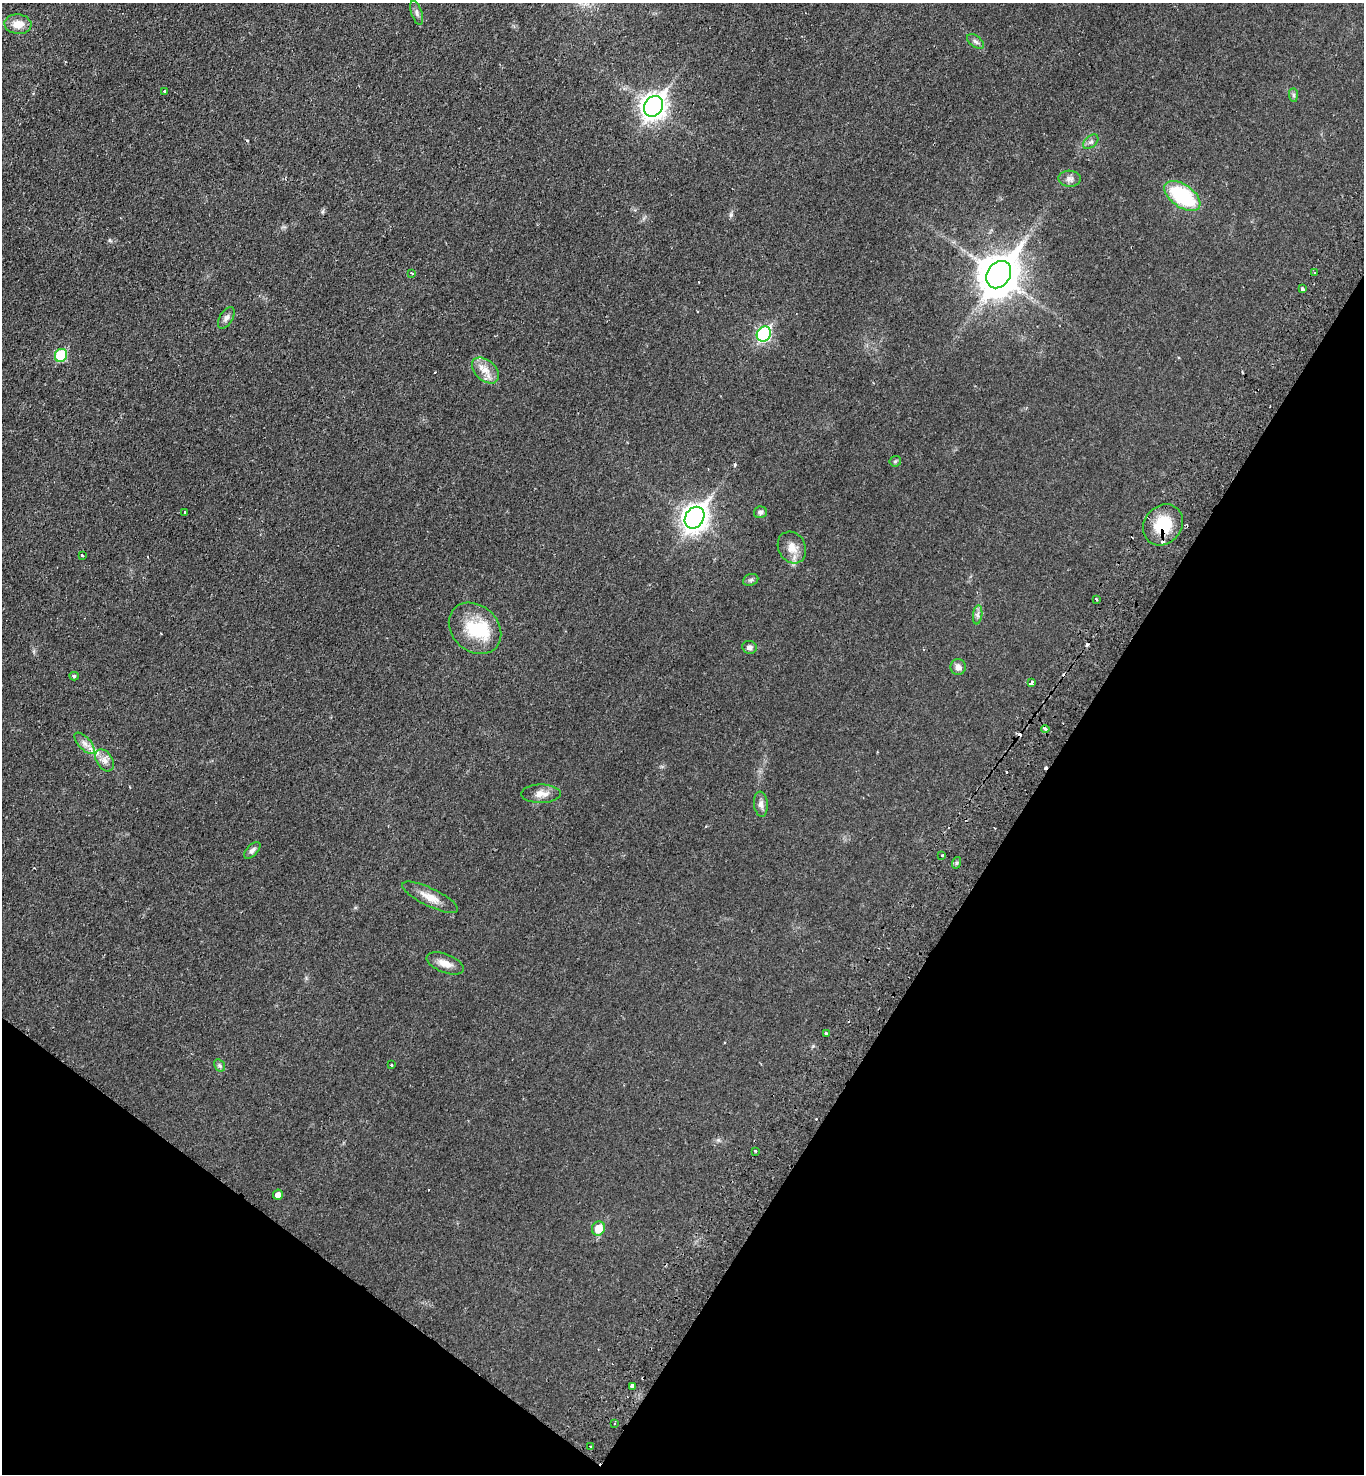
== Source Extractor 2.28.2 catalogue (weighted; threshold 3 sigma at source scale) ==
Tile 15 of 4 x 4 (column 3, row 4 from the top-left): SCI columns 2929-4290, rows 40-1511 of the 5996 x 5963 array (HDU 1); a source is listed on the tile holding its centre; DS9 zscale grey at full resolution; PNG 1366 x 1476 px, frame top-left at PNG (2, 3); each listed source drawn as its Kron ellipse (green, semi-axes under 4 px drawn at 4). Shown black and unused: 30% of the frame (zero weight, under 2 of 3 exposures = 3% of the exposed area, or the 3 px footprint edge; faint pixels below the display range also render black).
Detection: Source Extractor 2.28.2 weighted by HDU 2 'WHT'; one run over the whole footprint, this tile lists its part. Background 0.0278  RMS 0.0048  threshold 0.0217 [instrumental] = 3 sigma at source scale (4.5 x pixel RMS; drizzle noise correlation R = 1.50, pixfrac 1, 0.05/0.05 arcsec/px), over >= 5 px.
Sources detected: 66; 1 inside a brighter object's white glare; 13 cosmic-ray / hot-pixel residue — neither listed nor drawn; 1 inside a brighter listed object's ellipse — not listed separately; the other 51 listed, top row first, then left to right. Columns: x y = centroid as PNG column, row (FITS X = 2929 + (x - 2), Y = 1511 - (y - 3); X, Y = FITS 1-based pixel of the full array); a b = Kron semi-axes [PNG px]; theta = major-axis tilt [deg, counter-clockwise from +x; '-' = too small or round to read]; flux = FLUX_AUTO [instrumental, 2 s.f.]
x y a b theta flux
417 13 12 5 -71 1.6
18 24 13 10 -3 5.8
975 41 9 5 -36 1.5
164 91 3 3 - 0.59
1293 95 7 4 -89 0.83
653 106 11 9 55 370
1091 142 9 5 43 1.6
1070 179 11 8 -3 2.2
1182 196 20 11 -35 36
412 273 4 3 - 0.65
1315 273 3 3 - 1.2
999 275 14 11 56 1300
1302 289 3 3 - 1.9
226 318 12 6 58 2
764 334 8 6 55 62
61 355 7 6 - 28
485 370 16 10 -42 5.2
895 461 6 5 - 0.65
185 512 3 2 - 0.43
760 512 6 6 - 1.1
695 518 11 9 58 400
1163 525 22 18 49 18
792 548 16 13 -61 5.6
82 555 3 2 - 0.68
751 580 8 5 21 1.1
1096 599 3 3 - 1.6
978 615 9 4 82 1.5
475 628 29 23 -43 19
749 647 7 6 - 1.5
958 667 8 7 - 2.4
74 676 4 4 - 0.71
1031 683 4 3 - 7.2
1045 729 4 3 - 2.9
84 743 13 6 -47 2.7
104 760 12 7 -58 3.1
541 794 20 9 1 4.2
761 804 12 7 -84 2.3
252 850 10 5 45 1.6
942 855 3 2 - 0.42
956 863 6 4 71 0.79
430 897 31 9 -26 6.2
445 963 19 9 -22 4.6
826 1033 3 3 - 1.7
220 1065 6 5 - 0.94
391 1065 3 3 - 0.77
756 1151 3 2 - 0.71
278 1195 5 4 - 2.1
598 1228 7 6 - 7.3
632 1386 4 4 - 1.4
614 1423 3 3 - 1.2
590 1446 3 3 - 1.7
Overlapping masked pixels (flux is a lower limit): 1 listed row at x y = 1163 525
Unlisted compact peaks at least as high as the median listed source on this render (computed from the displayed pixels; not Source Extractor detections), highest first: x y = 731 215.